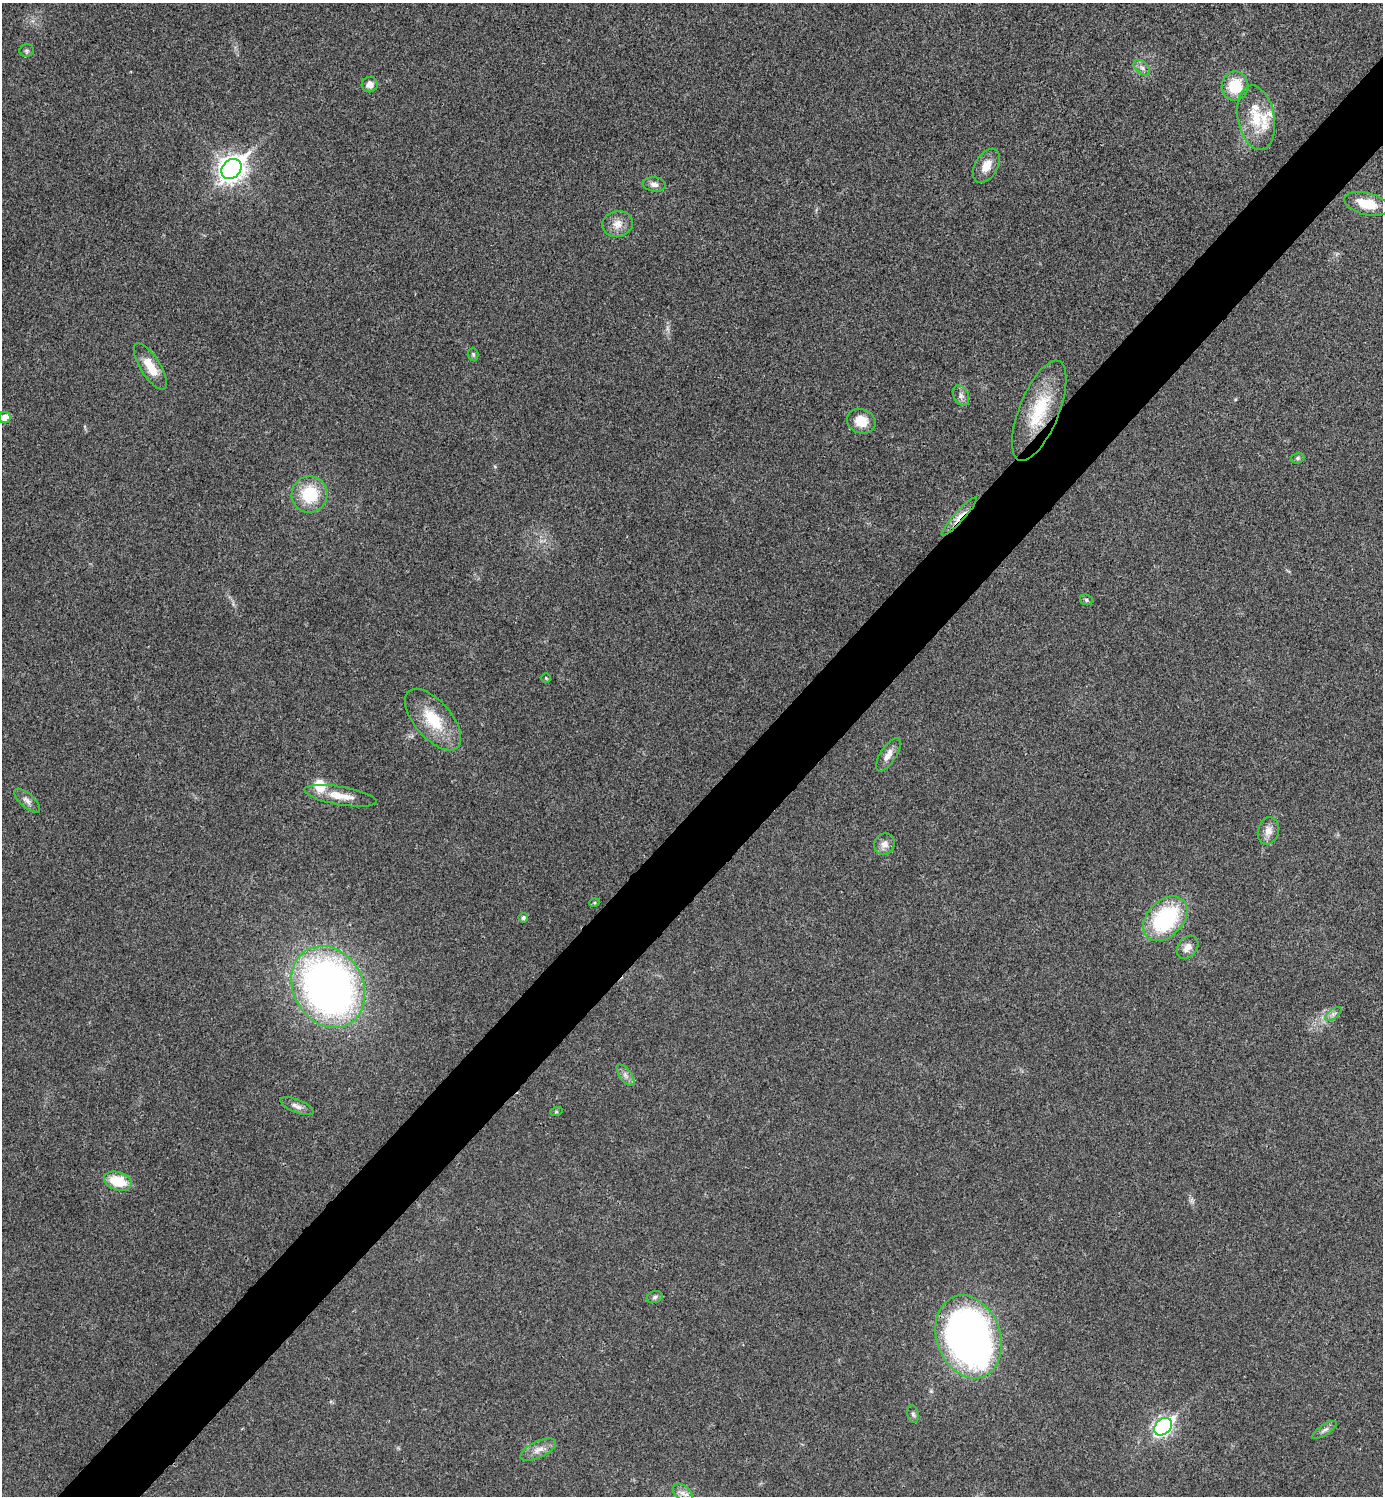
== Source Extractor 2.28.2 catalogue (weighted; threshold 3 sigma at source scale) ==
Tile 7 of 4 x 4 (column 3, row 2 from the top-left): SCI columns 2922-4302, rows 2995-4488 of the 5985 x 5985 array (HDU 1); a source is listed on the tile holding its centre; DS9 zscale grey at full resolution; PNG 1385 x 1498 px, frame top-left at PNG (2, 3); each listed source drawn as its Kron ellipse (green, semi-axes under 4 px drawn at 4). Shown black and unused: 5% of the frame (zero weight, under 3 of 4 exposures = <1% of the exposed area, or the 3 px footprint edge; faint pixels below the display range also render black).
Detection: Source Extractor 2.28.2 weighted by HDU 2 'WHT'; one run over the whole footprint, this tile lists its part. Background 0.0204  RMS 0.004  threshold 0.0181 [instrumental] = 3 sigma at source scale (4.5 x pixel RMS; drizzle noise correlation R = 1.50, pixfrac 1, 0.05/0.05 arcsec/px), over >= 5 px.
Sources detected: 48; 4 inside a brighter listed object's ellipse — not listed separately; the other 44 listed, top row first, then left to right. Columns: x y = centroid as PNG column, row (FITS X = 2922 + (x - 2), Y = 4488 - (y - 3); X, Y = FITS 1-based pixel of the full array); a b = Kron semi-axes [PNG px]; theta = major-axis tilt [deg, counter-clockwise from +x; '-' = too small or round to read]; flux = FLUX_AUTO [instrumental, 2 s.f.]
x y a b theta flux
27 51 7 6 - 0.87
1142 68 10 6 -41 1.7
370 84 8 7 - 2.7
1235 86 14 13 - 12
1256 118 33 18 -80 13
986 166 18 11 59 5.2
231 169 11 9 45 350
654 184 11 7 -7 1.9
1367 204 23 11 -14 11
617 224 15 12 12 4.2
473 354 6 5 - 0.64
150 366 26 10 -58 7.9
961 396 11 7 -64 1.7
1039 411 53 20 68 22
5 417 6 5 - 5.6
861 421 14 12 -21 7.7
1298 458 7 5 16 0.77
309 494 18 18 - 18
959 516 25 5 48 3.8
1086 600 6 5 - 0.63
546 678 4 4 - 0.41
433 720 37 18 -49 16
888 755 19 8 57 3.5
340 796 36 9 -10 7.4
27 801 16 7 -41 2
1268 831 14 10 75 3.4
885 844 11 10 - 2.9
594 903 5 3 - 0.41
523 918 5 4 - 0.83
1165 919 26 18 46 41
1188 947 13 9 51 3.3
328 987 43 35 -60 220
1333 1014 10 5 35 1.2
625 1075 13 6 -54 1.8
297 1106 18 6 -22 2.1
556 1112 6 4 18 0.5
118 1181 14 9 -17 12
655 1297 8 6 18 1
968 1337 43 31 -70 230
913 1414 9 5 -79 0.9
1163 1427 10 7 44 120
1325 1430 14 5 33 1.4
538 1450 19 8 25 3.5
683 1493 11 7 -42 2.4
Overlapping masked pixels (flux is a lower limit): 2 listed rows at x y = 1039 411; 959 516
Isophote crosses this tile's border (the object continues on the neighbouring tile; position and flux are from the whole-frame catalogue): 1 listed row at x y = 5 417